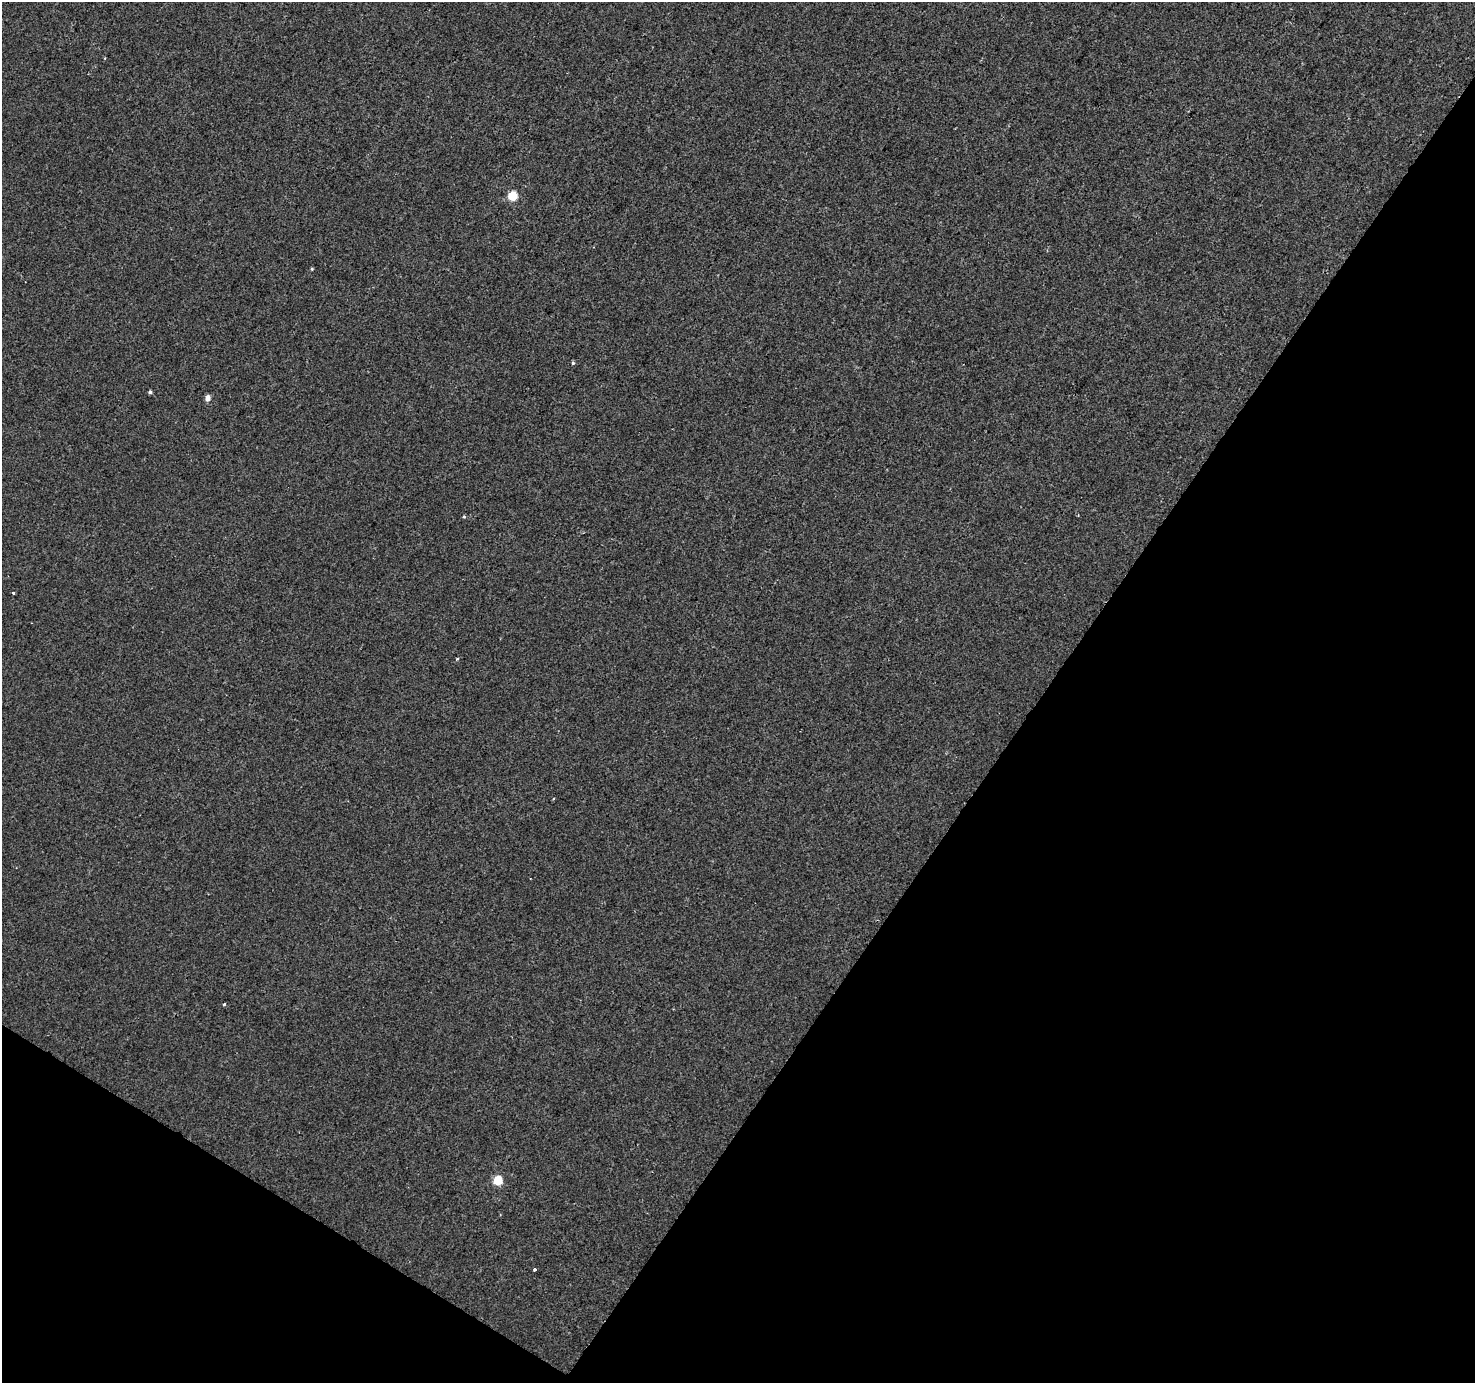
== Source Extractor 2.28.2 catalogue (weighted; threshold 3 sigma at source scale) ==
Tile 15 of 4 x 4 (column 3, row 4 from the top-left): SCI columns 2949-4421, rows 188-1568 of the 5901 x 5965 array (HDU 1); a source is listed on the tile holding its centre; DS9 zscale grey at full resolution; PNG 1477 x 1385 px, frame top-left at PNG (2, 2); no overlay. Shown black and unused: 34% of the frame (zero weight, under 2 of 3 exposures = <1% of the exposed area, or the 3 px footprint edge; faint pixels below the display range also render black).
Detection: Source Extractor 2.28.2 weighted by HDU 2 'WHT'; one run over the whole footprint, this tile lists its part. Background 0.00173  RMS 0.0043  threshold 0.0194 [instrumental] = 3 sigma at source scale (4.5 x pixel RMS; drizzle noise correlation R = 1.50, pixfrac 1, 0.0396/0.0396 arcsec/px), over >= 5 px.
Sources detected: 11; all 11 listed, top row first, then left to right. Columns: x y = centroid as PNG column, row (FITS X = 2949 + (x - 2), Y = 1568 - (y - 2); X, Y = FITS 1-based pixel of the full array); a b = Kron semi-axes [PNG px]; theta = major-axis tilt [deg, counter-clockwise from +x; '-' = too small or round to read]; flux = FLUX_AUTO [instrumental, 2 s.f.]
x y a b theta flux
512 196 5 5 - 22
312 269 4 3 - 0.42
573 363 4 4 - 0.74
150 392 4 3 - 0.91
208 398 5 4 - 3.4
464 516 5 3 - 0.45
13 593 3 3 - 0.59
457 659 4 3 - 0.5
224 1004 3 3 - 1.5
498 1180 6 5 - 20
535 1269 3 3 - 1.3